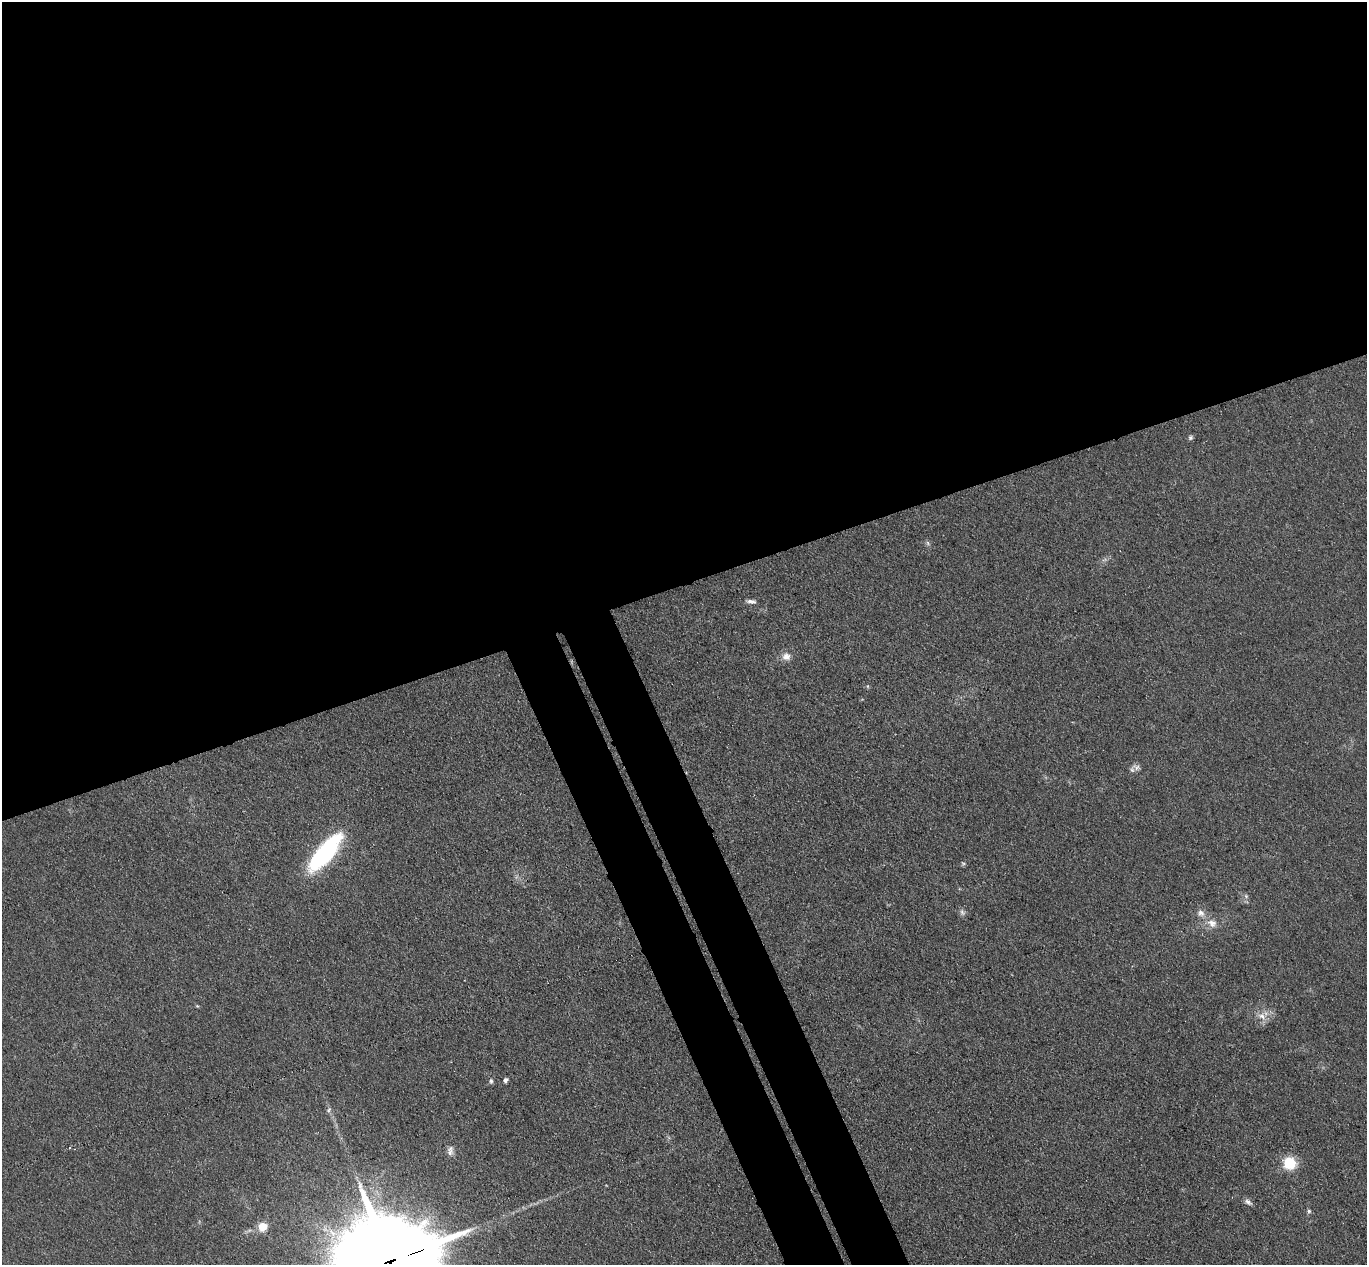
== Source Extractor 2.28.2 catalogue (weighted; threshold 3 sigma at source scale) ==
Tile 2 of 4 x 4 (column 2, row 1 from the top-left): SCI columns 1420-2784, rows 3962-5224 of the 5571 x 5525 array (HDU 1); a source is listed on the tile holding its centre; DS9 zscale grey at full resolution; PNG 1369 x 1267 px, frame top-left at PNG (2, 2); no overlay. Shown black and unused: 51% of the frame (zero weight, under 3 of 4 exposures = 5% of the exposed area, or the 3 px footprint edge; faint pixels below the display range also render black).
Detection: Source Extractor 2.28.2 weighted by HDU 2 'WHT'; one run over the whole footprint, this tile lists its part. Background 0.0885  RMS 0.0071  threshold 0.0318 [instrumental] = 3 sigma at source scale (4.5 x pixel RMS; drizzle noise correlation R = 1.50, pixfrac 1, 0.05/0.05 arcsec/px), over >= 5 px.
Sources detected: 25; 1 too faint to see at this stretch — not listed; the other 24 listed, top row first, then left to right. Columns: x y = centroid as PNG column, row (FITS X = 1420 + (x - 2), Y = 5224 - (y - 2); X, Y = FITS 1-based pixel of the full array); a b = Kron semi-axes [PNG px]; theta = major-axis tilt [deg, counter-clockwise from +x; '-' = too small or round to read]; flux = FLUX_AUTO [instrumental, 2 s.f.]
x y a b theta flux
1191 437 7 5 46 1.5
928 543 7 5 -61 1.5
751 601 12 5 -5 2.6
786 656 12 11 - 5.1
868 686 5 3 - 0.78
1136 767 13 8 -23 3.3
324 853 41 14 49 100
963 864 6 5 - 1.1
1246 896 7 5 -47 1.7
962 912 9 7 -77 2.3
1201 913 11 10 - 4.5
1212 923 15 11 -30 7.3
197 1006 4 4 - 0.68
1262 1016 14 9 -25 6.4
505 1080 6 5 - 1.9
491 1081 6 5 - 1.5
329 1110 8 5 44 1.7
70 1148 3 3 - 0.84
450 1151 14 8 82 3.9
1290 1163 15 14 - 19
1248 1202 11 6 -36 2.6
1309 1211 7 5 65 1.3
262 1226 6 5 - 21
390 1261 38 25 17 18000
Overlapping masked pixels (flux is a lower limit): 1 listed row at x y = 390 1261
Isophote crosses this tile's border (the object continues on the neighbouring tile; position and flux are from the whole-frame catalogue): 1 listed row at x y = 390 1261